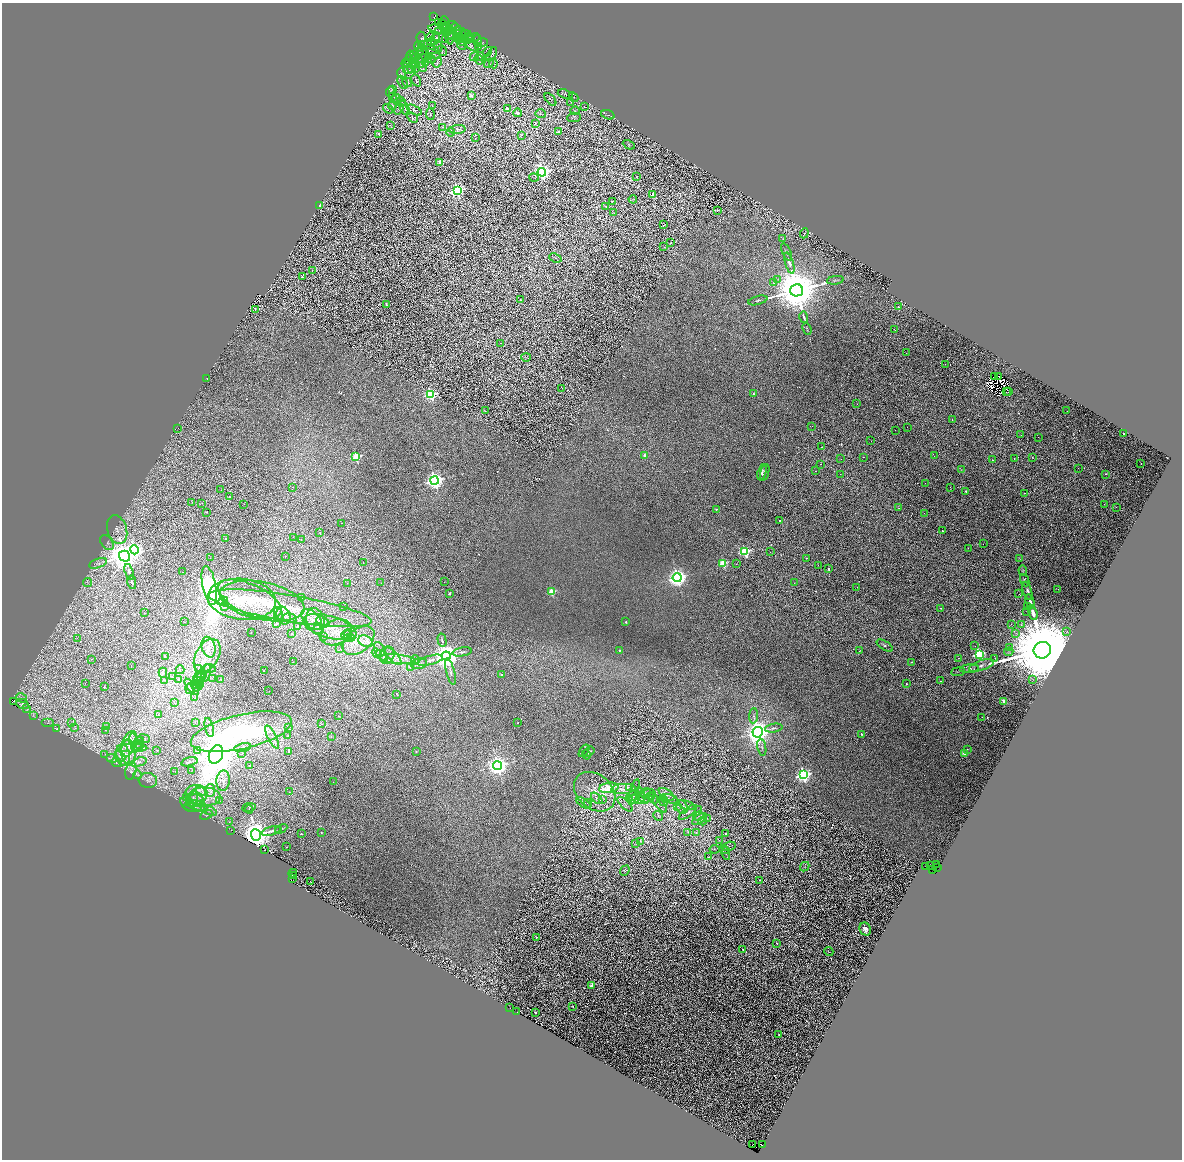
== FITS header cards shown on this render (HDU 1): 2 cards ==
NAXIS1  =                 2360
NAXIS2  =                 2315

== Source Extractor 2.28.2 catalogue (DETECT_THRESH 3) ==
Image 2360 x 2315 px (HDU 1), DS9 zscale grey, zoomed out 1/2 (1 PNG px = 2 x 2 image px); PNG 1184 x 1162 px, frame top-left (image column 1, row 2314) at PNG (2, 3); each listed source drawn as its Kron ellipse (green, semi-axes under 4 px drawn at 4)
Background 0.129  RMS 0.029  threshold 0.0862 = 3 sigma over >= 5 px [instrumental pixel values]
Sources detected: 1250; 297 cannot appear on this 1/2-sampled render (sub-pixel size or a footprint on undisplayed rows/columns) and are neither listed nor drawn; of the other 953, the 500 brightest by FLUX_AUTO listed and drawn (453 fainter detections omitted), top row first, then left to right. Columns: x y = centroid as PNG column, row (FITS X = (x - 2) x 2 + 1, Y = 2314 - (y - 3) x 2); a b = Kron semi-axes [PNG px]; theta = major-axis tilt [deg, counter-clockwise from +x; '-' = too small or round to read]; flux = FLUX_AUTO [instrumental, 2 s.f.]
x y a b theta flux
433 17 2 1 - 27
444 20 4 1 - 4.6
438 22 4 3 - 3.5
442 25 5 3 - 6
446 27 5 3 - 5.7
450 27 7 6 - 21
442 29 14 4 -8 19
438 32 2 1 - 72
447 32 4 3 - 6.4
457 32 10 4 -71 18
455 33 8 3 48 8.4
461 34 5 5 - 10
465 34 6 2 11 6.8
449 35 9 4 -82 17
452 35 5 4 - 9.7
464 36 6 2 -72 4.7
430 37 5 2 - 8.8
421 38 6 4 -87 7.6
458 38 5 3 - 5.5
469 38 4 3 - 4.7
474 38 6 3 23 7.7
435 39 6 3 65 9.8
468 39 5 2 - 6.4
445 40 4 3 - 5.3
462 41 5 3 - 6
478 41 6 3 -85 5.8
431 42 5 3 - 4.9
482 42 5 2 - 3.9
421 45 4 3 - 4
462 45 5 2 - 4.2
471 45 10 4 -38 14
438 46 6 3 -74 10
419 47 5 2 - 5.4
478 47 4 2 - 4.5
432 49 7 3 -16 8.3
422 50 5 5 - 6.6
442 50 5 3 - 6
487 52 5 2 - 3.6
419 53 4 3 - 4.6
431 53 10 3 -22 11
492 54 8 2 59 6.8
415 55 4 3 - 5.1
411 57 6 5 - 14
474 57 5 4 - 8.5
481 57 4 3 - 7.8
415 58 5 3 - 8
423 58 6 3 14 9.1
431 59 5 2 - 5.3
409 60 5 4 - 8
428 60 3 2 - 3.6
479 60 5 2 - 4.3
420 62 6 5 - 16
426 62 4 3 - 7.9
437 62 5 2 - 4.9
406 63 5 3 - 6.2
410 63 7 3 12 15
489 63 5 2 - 4.4
493 63 5 3 - 5.3
416 66 7 2 89 7.3
412 67 5 2 - 4.8
422 67 5 2 - 5.2
408 70 5 3 - 6.7
401 73 5 3 - 6.2
416 80 6 2 -64 4.7
403 82 7 2 -62 4.4
407 82 5 3 - 5.1
392 89 4 2 - 4.1
390 92 5 2 - 4.1
565 94 7 3 -19 12
392 96 4 3 - 4.6
471 96 2 2 - 41
573 97 5 3 - 6.8
396 99 5 2 - 6
550 99 7 3 -49 6.3
402 102 5 2 - 5.2
571 102 4 3 - 3.6
432 105 2 2 - 9.2
392 106 4 4 - 6.5
584 106 4 3 - 5.7
405 108 8 3 -65 7.4
507 108 2 2 - 51
388 109 5 3 - 7.8
399 109 6 3 57 7.2
414 110 8 2 -26 5.4
575 111 4 3 - 4.3
517 113 4 3 - 16
430 114 6 2 -82 4.9
540 114 5 3 - 5.8
608 115 7 3 -15 11
412 117 6 2 -44 3.9
574 117 7 4 5 10
535 123 3 2 - 9.8
390 125 4 2 - 3.8
443 127 4 3 - 4.3
457 129 8 4 5 14
451 132 4 3 - 6.7
558 132 2 2 - 30
379 134 2 2 - 31
522 135 4 3 - 6.4
475 138 2 1 - 4.5
629 145 6 3 -27 4.6
440 162 2 2 - 84
542 172 4 4 - 2700
637 177 4 2 - 3.5
534 178 5 3 - 5.9
457 190 4 4 - 1900
652 194 3 2 - 16
633 199 4 2 - 4.1
612 201 2 2 - 10
319 205 3 2 - 150
606 206 2 2 - 4.5
717 210 4 3 - 3.7
614 213 2 1 - 3.5
663 225 2 2 - 6.1
804 233 5 4 - 6.6
783 239 3 2 - 3.5
671 243 3 2 - 4.2
664 247 3 2 - 4
786 252 9 3 -67 8.4
555 258 6 2 -22 4.9
789 263 11 4 -72 22
312 271 2 2 - 6.7
302 277 2 2 - 26
778 279 3 2 - 4.1
835 280 8 3 10 9.4
774 283 4 2 - 4.5
796 290 6 6 - 50000
520 299 2 2 - 3.6
758 300 10 3 15 8.9
386 305 3 2 - 12
898 307 2 1 - 19
255 310 2 1 - 45
804 317 6 2 -74 13
807 329 6 2 -67 4.2
894 329 3 1 - 8
500 343 2 1 - 4
906 353 2 1 - 13
526 357 5 2 - 4.5
945 364 2 1 - 11
994 376 2 1 - 3.6
999 377 2 1 - 4.8
207 379 2 1 - 27
562 388 3 3 - 4.5
1006 391 3 2 - 9.2
1008 392 2 1 - 37
431 394 4 3 - 1300
753 394 3 2 - 7.8
857 404 2 1 - 13
485 411 3 1 - 3.7
1067 411 2 1 - 13
952 420 2 1 - 14
812 426 2 1 - 7.8
907 427 2 1 - 4.3
178 428 2 1 - 4.1
895 430 2 1 - 6.3
1123 434 2 2 - 72
1021 435 2 1 - 21
1038 437 2 1 - 8.4
871 441 2 1 - 38
821 447 2 2 - 29
644 455 2 2 - 26
934 456 2 1 - 5.7
356 457 3 3 - 510
863 457 2 1 - 62
1032 457 2 1 - 48
841 459 2 1 - 5.7
1014 459 2 1 - 18
993 460 2 1 - 77
821 464 2 1 - 15
1141 464 2 1 - 3.9
1078 468 2 1 - 4.8
961 470 3 2 - 3.9
815 471 2 1 - 26
762 472 8 3 73 12
765 473 9 4 73 14
840 474 2 1 - 32
1105 474 2 1 - 38
435 481 4 4 - 3300
925 483 2 1 - 13
292 487 2 1 - 5.9
951 488 2 1 - 54
221 490 2 1 - 5.8
966 491 2 2 - 24
1024 493 2 1 - 19
230 497 2 1 - 52
192 502 2 1 - 6.3
202 503 2 1 - 3.8
244 504 2 1 - 4.9
1104 504 2 1 - 5
1116 507 2 1 - 18
899 508 4 2 - 6.2
716 509 2 2 - 9.1
207 512 2 1 - 9.2
924 513 2 1 - 4
780 520 2 1 - 4.4
342 523 2 2 - 12
117 530 15 9 -73 54
943 531 2 2 - 84
320 533 2 2 - 19
293 537 2 1 - 3.9
226 538 2 1 - 48
301 539 2 1 - 18
107 543 8 5 -52 16
983 544 2 1 - 6.3
968 548 2 1 - 3.7
134 550 4 4 - 1900
745 551 4 3 - 830
770 552 2 2 - 3.9
125 556 6 5 - 14000
286 556 2 1 - 8.4
210 558 2 1 - 14
806 558 2 2 - 19
1019 558 3 3 - 4.1
98 563 9 4 19 17
363 563 2 1 - 8.6
723 563 3 3 - 390
736 564 2 1 - 4.3
818 565 2 1 - 7.8
828 569 2 2 - 120
1023 570 5 3 - 6.2
129 572 8 3 -73 16
182 572 2 1 - 3.8
677 578 4 4 - 3700
1025 580 6 3 -64 9.2
132 582 7 2 -79 4.6
444 582 2 1 - 11
87 583 4 2 - 3.6
347 583 2 1 - 4.9
381 583 2 1 - 15
794 583 2 1 - 10
209 585 20 6 -78 4000
857 587 2 2 - 16
1058 589 2 1 - 5.8
1027 591 9 4 -74 18
552 592 3 3 - 290
450 593 2 2 - 170
1019 594 3 2 - 4.1
302 598 2 1 - 6.2
242 599 34 20 -6 280
250 599 34 15 -24 240
223 601 5 3 - 19
262 601 43 19 -11 310
1030 602 7 3 -74 22
344 606 2 1 - 11
224 607 2 1 - 7.2
1028 607 2 2 - 24
290 608 82 13 -9 360
941 608 2 1 - 17
1027 612 2 1 - 20
144 613 2 2 - 18
278 613 6 3 -62 20
1033 613 7 3 -75 38
283 615 9 6 -67 33
290 618 7 4 -14 18
312 619 13 7 -46 67
315 621 13 8 -75 64
184 622 2 1 - 10
323 622 7 4 -31 29
626 622 2 2 - 10
277 624 3 2 - 3.6
1011 624 2 2 - 5.5
1021 625 4 4 - 7.1
298 626 4 2 - 3.9
317 627 3 2 - 7.5
330 627 28 11 -16 150
251 632 2 1 - 37
336 632 16 12 27 81
1067 632 3 3 - 3.6
291 633 2 2 - 17
1015 633 3 2 - 4.1
346 634 5 3 - 9.2
347 635 4 2 - 5
323 636 2 1 - 5.5
77 638 2 1 - 3.8
349 638 6 3 3 15
442 640 7 2 -76 7.5
359 641 18 11 39 81
365 641 7 5 -25 25
885 646 9 4 -32 15
975 646 2 1 - 14
209 647 10 6 -73 35
1010 648 3 2 - 3.7
340 649 2 2 - 3.9
619 650 2 2 - 11
1042 650 9 8 - 190000
380 651 10 5 -65 25
860 651 3 2 - 3.4
462 652 10 3 10 13
1009 652 4 2 - 5.1
377 653 5 3 - 8.9
979 654 4 4 - 970
387 655 9 7 70 35
165 656 2 1 - 19
207 656 18 11 59 93
382 656 7 3 -45 12
393 656 11 4 -47 31
446 656 4 4 - 11000
958 658 2 1 - 130
995 658 2 1 - 21
91 659 2 1 - 19
398 659 18 4 -5 55
416 660 5 2 - 5.7
430 660 13 4 14 30
293 662 2 1 - 19
911 662 2 1 - 7.1
419 663 8 5 11 20
981 665 13 5 18 26
131 666 2 1 - 7.7
410 667 4 3 - 5.1
209 668 6 3 -4 12
199 669 4 3 - 5
969 669 9 4 6 15
180 670 4 2 - 5.2
264 670 2 1 - 4.5
450 671 14 3 -76 20
958 672 7 1 7 4.4
163 673 5 3 - 9.6
206 673 9 4 77 17
199 675 6 2 40 9.4
502 675 2 2 - 27
172 677 3 3 - 6.1
199 678 9 3 39 16
212 678 2 1 - 25
178 679 4 2 - 3.6
221 679 2 2 - 3.9
1033 679 3 2 - 3.5
165 680 3 2 - 3.8
197 681 4 3 - 8.3
940 681 2 1 - 33
85 683 2 1 - 8.2
907 683 2 1 - 32
196 684 5 4 - 12
198 686 7 3 45 10
104 687 2 2 - 7.9
192 687 10 4 -49 18
190 689 5 4 - 11
269 691 2 1 - 6
397 694 3 1 - 19
22 698 6 2 -37 4.7
194 698 2 1 - 8.8
13 701 4 2 - 440
1004 701 2 2 - 100
174 702 2 2 - 4.8
22 704 6 4 -22 6.9
27 708 4 2 - 4.2
33 715 3 2 - 3.5
158 715 2 1 - 54
339 716 2 1 - 19
753 716 8 3 86 13
982 717 2 1 - 4.4
48 722 6 1 0 4.2
195 722 2 2 - 16
71 723 3 3 - 4.7
518 723 2 1 - 4.3
321 724 2 1 - 7.4
106 727 2 2 - 5.3
75 728 4 3 - 5.7
209 728 10 4 -77 16
288 728 2 1 - 7.8
774 728 9 3 10 9.5
57 729 2 2 - 25
105 730 2 1 - 4.9
241 732 52 17 13 1100
758 732 5 5 - 5700
861 734 2 2 - 11
288 735 2 2 - 33
331 736 3 3 - 4.8
272 737 13 4 -63 33
144 739 6 2 -8 5.8
133 740 7 4 -85 22
140 740 2 2 - 19
139 743 6 4 -76 14
129 744 14 7 69 61
136 745 6 5 - 22
762 747 9 3 -80 12
132 748 15 3 0 36
243 748 8 3 12 10
967 749 2 2 - 8.1
157 750 2 1 - 10
198 750 2 1 - 7.8
289 751 4 2 - 190
416 751 2 2 - 4.6
584 751 7 4 54 11
589 751 6 3 34 12
128 752 13 7 -85 63
242 753 2 1 - 6.8
964 753 2 2 - 66
105 754 3 2 - 4
216 754 10 7 69 22000
123 755 11 6 -81 48
586 755 5 2 - 7.6
120 756 6 4 -46 18
112 758 6 3 -6 13
139 762 8 2 16 7.5
189 762 8 3 14 10
117 763 6 3 -22 8.2
249 765 2 1 - 19
498 766 4 4 - 4900
192 770 2 1 - 24
131 771 9 5 78 15
175 771 2 1 - 9.3
138 775 4 3 - 6.2
803 775 4 4 - 2000
148 780 9 7 -7 25
223 781 10 6 86 26
333 782 2 1 - 22
609 788 9 5 7 230
630 788 4 2 - 5.5
623 789 12 5 3 31
210 790 6 5 - 23
201 791 6 3 -32 17
289 792 2 1 - 30
595 792 23 17 -40 130
634 792 13 4 74 18
197 793 11 8 -10 51
646 793 5 5 - 12
640 794 7 5 -64 20
667 794 9 5 -35 18
205 796 16 9 -3 91
633 796 7 4 25 21
647 796 9 6 29 25
650 797 4 3 - 8.8
187 798 2 1 - 36
597 798 7 4 -43 13
653 798 6 4 -59 9.1
193 799 8 3 78 18
634 799 5 3 - 6.7
640 799 9 3 -15 15
669 799 9 3 -16 14
219 800 4 2 - 3.7
602 800 3 3 - 7.4
195 801 9 6 -2 35
664 801 5 4 - 12
583 803 8 3 -33 7.3
588 803 4 2 - 3.6
187 804 9 5 -48 15
625 804 9 2 -44 5.3
659 804 10 3 -51 10
686 805 9 3 -17 15
197 806 10 4 -13 32
678 806 3 3 - 4.6
194 807 10 4 -5 20
249 807 6 3 9 4.9
682 807 7 5 -62 20
249 809 4 2 - 4.1
208 810 9 3 -24 14
699 810 3 2 - 3.5
688 812 11 3 37 12
206 815 6 3 28 7.7
658 816 5 3 - 3.7
698 816 5 2 - 5.5
707 818 2 2 - 4.1
699 819 8 2 36 9.3
703 821 4 2 - 3.6
229 822 2 1 - 20
281 829 6 3 27 6.4
231 830 2 1 - 4.3
271 831 10 3 17 17
278 831 2 2 - 4
688 832 4 3 - 4.2
696 832 4 2 - 4.1
321 833 2 2 - 6.3
301 834 2 2 - 6.5
725 834 3 2 - 5.5
256 835 6 5 - 14000
640 841 3 3 - 5.3
719 841 4 2 - 3.7
636 843 4 2 - 4.3
728 846 7 3 14 7.3
286 847 2 1 - 5.1
714 849 5 3 - 5.1
264 850 2 1 - 24
724 850 5 3 - 9.6
726 853 7 3 -81 8.3
708 857 2 2 - 3.7
937 864 2 1 - 43
926 866 2 1 - 12
931 866 3 2 - 29
805 867 5 3 - 4.1
937 867 3 1 - 5.9
933 869 3 1 - 53
625 871 5 4 - 7
293 873 4 1 - 15
294 875 2 1 - 5.3
292 878 2 1 - 120
760 880 4 2 - 4.4
310 881 2 1 - 7.9
865 929 7 5 -59 24
536 937 2 2 - 5.4
777 943 3 2 - 5.3
743 949 2 1 - 3.8
829 952 4 2 - 5.1
592 985 3 2 - 73
572 1007 2 2 - 3.5
510 1008 2 1 - 5.5
517 1012 2 1 - 14
535 1012 2 2 - 4
779 1034 2 2 - 8.1
752 1144 2 1 - 9.6
762 1145 2 1 - 7.7
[453 fainter detections neither listed nor drawn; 297 sub-pixel or undisplayed-footprint detections neither listed nor drawn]